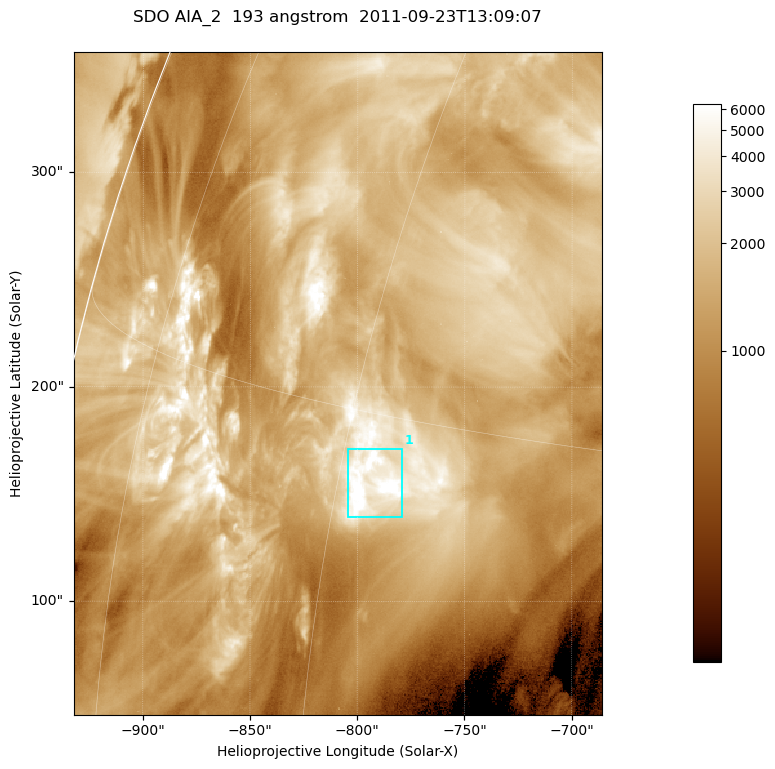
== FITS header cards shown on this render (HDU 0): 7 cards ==
TELESCOP= 'SDO     '           /
INSTRUME= 'AIA_2   '           /
WAVELNTH=                  193 /
WAVEUNIT= 'angstrom'           /
DATE-OBS= '2011-09-23T13:09:07.84' /
CTYPE1  = 'HPLN-TAN'           /
CTYPE2  = 'HPLT-TAN'           /

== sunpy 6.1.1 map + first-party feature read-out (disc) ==
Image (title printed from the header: SDO AIA_2  193 angstrom  2011-09-23T13:09:07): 410 x 514 px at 0.601 arcsec/px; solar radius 956 arcsec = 1592 px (partial field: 2.5% of the solar disc is inside the frame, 96% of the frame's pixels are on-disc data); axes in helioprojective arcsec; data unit not stated in the header (colour bar unlabelled)
Pointing: header CRPIX1/2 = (2043.81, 2047.21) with CRVAL1/2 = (0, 0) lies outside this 410 x 514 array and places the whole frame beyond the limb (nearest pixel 1.41 R_sun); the SolarSoft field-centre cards XCEN/YCEN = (-809.2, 201.7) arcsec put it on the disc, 1311 arcsec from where CRPIX/CRVAL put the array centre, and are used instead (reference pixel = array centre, CRVAL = XCEN/YCEN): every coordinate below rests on XCEN/YCEN
Orientation: roll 0.0564 deg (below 1 deg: not rotated)
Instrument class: DISC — disc imager (sunpy class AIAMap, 193 A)
Bright regions (active regions / flare kernels): reference = the on-disc median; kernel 3 px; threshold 5 sigma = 3658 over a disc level ~1398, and >= 1.15x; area >= 210 px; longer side >= 5 px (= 3 arcsec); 1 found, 1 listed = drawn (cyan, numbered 1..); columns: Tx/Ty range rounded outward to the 2 arcsec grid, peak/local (2 s.f.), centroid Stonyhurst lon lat
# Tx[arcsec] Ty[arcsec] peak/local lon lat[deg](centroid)
1 -806..-778 138..172 7.3 -58 +13
Off-limb structures (1.02-1.3 R_sun): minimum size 105 px: none found